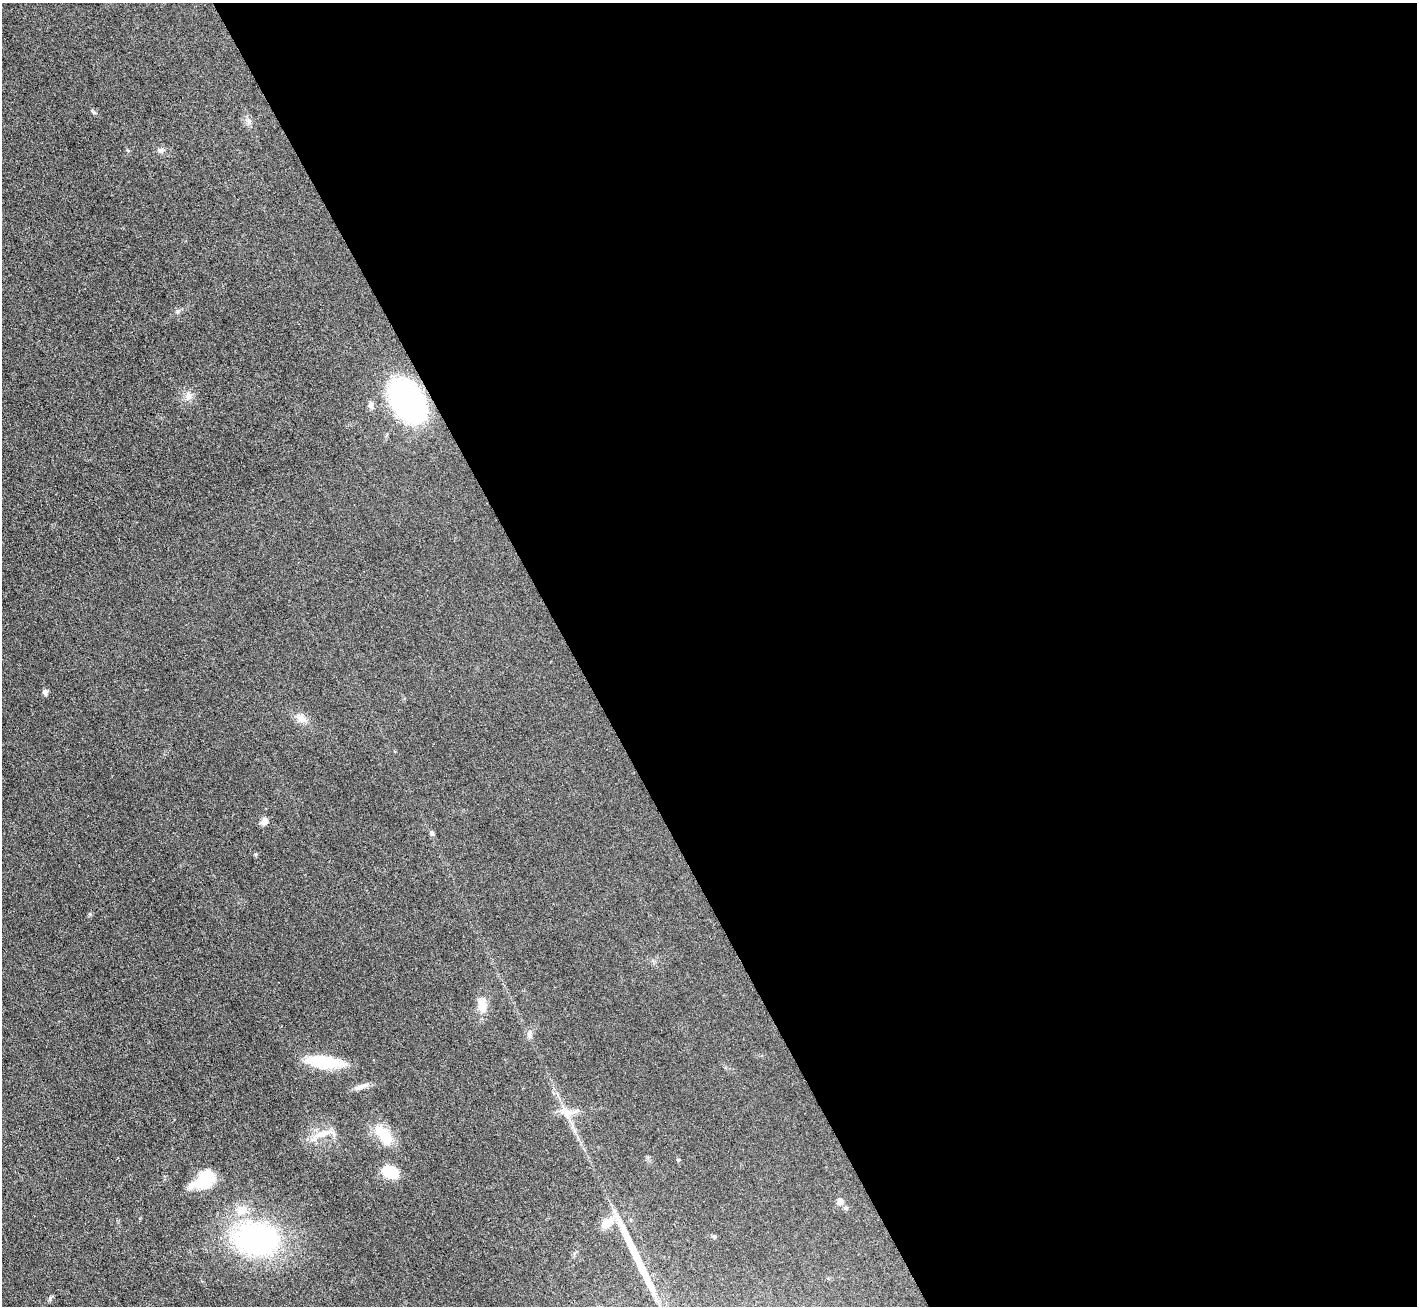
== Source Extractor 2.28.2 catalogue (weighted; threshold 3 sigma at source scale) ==
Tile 8 of 4 x 4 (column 4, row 2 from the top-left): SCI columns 4247-5661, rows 2759-4062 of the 5664 x 5653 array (HDU 1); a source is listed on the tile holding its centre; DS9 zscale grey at full resolution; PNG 1419 x 1308 px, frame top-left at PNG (2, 3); no overlay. Shown black and unused: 60% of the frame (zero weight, under 3 of 6 exposures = <1% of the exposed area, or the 3 px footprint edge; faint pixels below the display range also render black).
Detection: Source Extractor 2.28.2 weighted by HDU 2 'WHT'; one run over the whole footprint, this tile lists its part. Background 0.0264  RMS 0.0037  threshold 0.0152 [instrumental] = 3 sigma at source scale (4.09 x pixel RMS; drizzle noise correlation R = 1.36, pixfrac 0.8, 0.05/0.05 arcsec/px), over >= 5 px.
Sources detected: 28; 1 long thin detection or spike segment (spike, bleed or trail) — not listed; the other 27 listed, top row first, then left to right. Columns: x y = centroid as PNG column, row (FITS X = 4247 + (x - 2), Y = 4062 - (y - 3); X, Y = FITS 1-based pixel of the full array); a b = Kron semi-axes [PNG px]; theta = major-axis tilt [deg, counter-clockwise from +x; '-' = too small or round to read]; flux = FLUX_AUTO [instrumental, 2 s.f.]
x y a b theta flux
93 112 12 3 -45 0.56
249 122 9 7 -60 1.4
161 151 9 7 20 1.1
178 311 6 5 - 0.66
188 395 11 7 -78 1.9
407 401 34 22 -56 95
370 404 9 7 88 1.3
45 692 7 6 - 1.1
301 718 18 10 -34 3.2
264 821 9 7 50 2.2
432 833 6 5 - 0.94
255 854 5 5 - 0.44
482 1006 17 10 -84 5.3
529 1034 13 6 83 1.3
323 1062 39 13 -7 16
362 1086 20 6 19 2.1
567 1113 28 13 -56 6.4
323 1133 27 9 17 5.2
384 1135 26 13 -51 11
678 1160 4 4 - 0.35
390 1172 14 10 -21 12
204 1180 26 15 32 13
840 1201 9 8 - 1.5
242 1210 18 12 12 5
607 1223 15 10 41 5.7
256 1239 39 28 -7 80
50 1298 7 4 72 0.54
Overlapping masked pixels (flux is a lower limit): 1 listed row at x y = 407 401